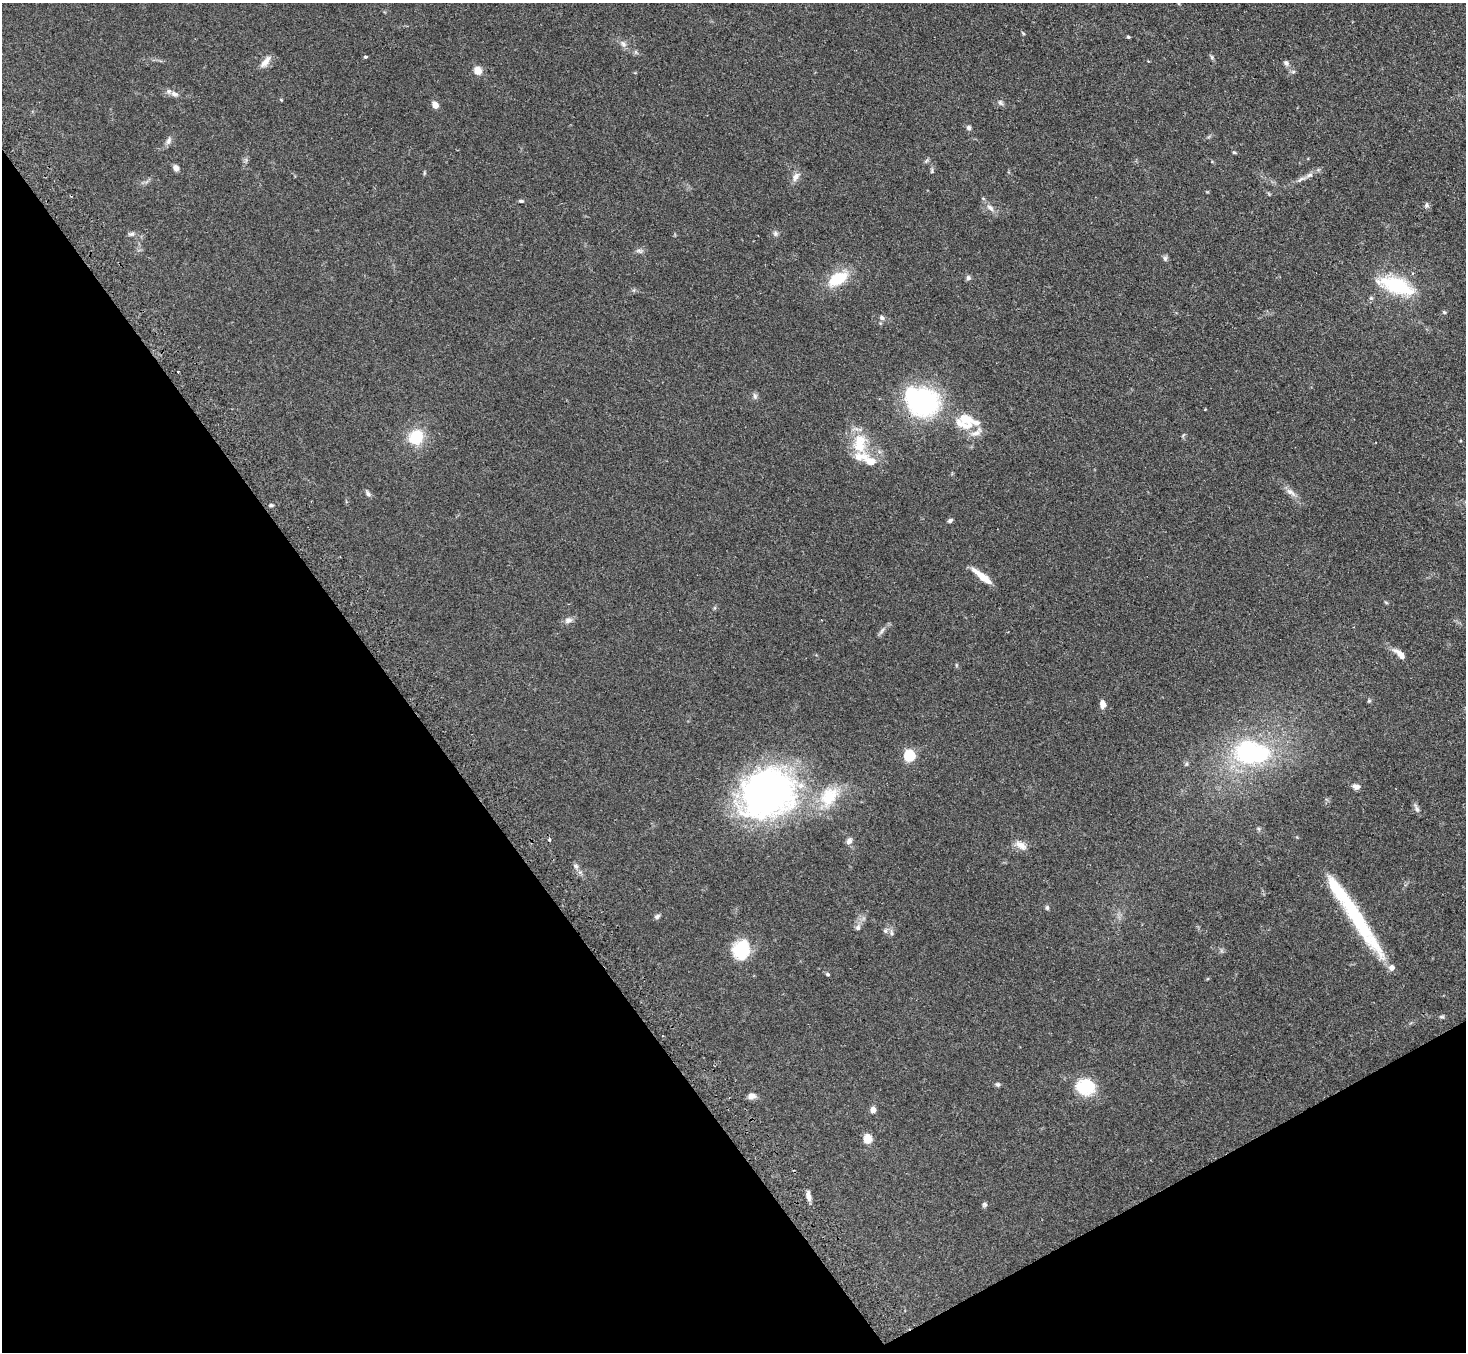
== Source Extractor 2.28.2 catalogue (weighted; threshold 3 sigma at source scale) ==
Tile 14 of 4 x 4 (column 2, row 4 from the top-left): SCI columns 1496-2959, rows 313-1662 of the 5918 x 5887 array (HDU 1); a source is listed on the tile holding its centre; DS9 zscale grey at full resolution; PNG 1468 x 1354 px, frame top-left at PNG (2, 3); no overlay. Shown black and unused: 32% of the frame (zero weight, under 2 of 3 exposures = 3% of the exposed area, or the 3 px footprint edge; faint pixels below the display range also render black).
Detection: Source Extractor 2.28.2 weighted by HDU 2 'WHT'; one run over the whole footprint, this tile lists its part. Background 0.0937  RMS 0.0062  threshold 0.0281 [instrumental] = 3 sigma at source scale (4.5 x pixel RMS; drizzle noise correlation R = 1.50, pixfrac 1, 0.05/0.05 arcsec/px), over >= 5 px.
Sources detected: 95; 2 inside a brighter object's white glare — not listed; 10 inside a brighter listed object's ellipse — not listed separately; the other 83 listed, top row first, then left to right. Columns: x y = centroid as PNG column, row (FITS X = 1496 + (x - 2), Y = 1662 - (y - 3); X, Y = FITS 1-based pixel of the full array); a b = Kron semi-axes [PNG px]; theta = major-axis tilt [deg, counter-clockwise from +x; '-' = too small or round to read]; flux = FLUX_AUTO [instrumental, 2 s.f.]
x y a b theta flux
1023 33 6 3 -45 0.61
1128 37 3 3 - 0.91
623 44 11 6 -39 2.6
636 52 7 4 -71 0.95
365 57 4 3 - 2
1212 57 7 4 -88 0.95
265 62 18 8 50 4.7
1286 63 8 6 -47 1.8
478 71 5 5 - 18
174 94 12 7 -25 2.9
281 100 4 4 - 0.54
1000 103 9 6 -51 1.6
435 105 7 5 -55 4.5
969 128 6 6 - 1.7
169 141 12 6 67 2.4
1234 152 5 4 - 0.67
926 161 6 5 - 1
176 168 6 6 - 3.1
932 171 9 3 78 1
424 173 6 3 73 0.69
796 177 13 8 54 3.7
1301 179 15 6 21 2.7
1269 194 6 3 -71 0.64
521 201 6 4 -9 0.98
1426 205 8 6 82 1.4
990 208 12 7 -43 3.5
775 233 7 6 - 1.6
131 234 10 5 12 1.5
639 251 10 5 -16 1.7
1165 258 8 6 -89 1.4
968 278 7 6 - 1.5
838 279 23 12 32 22
1396 285 46 19 -19 39
1371 298 6 6 - 1.1
1444 312 5 4 - 0.84
882 318 8 6 -28 1.7
178 371 3 2 - 0.45
755 396 9 6 -80 1.7
924 403 37 32 36 74
1205 409 3 2 - 0.39
966 419 23 16 -27 13
1183 435 8 3 45 0.66
416 437 16 15 - 20
860 446 23 20 -87 18
1291 492 18 7 -36 3.9
368 493 10 5 -48 1.5
271 505 5 4 - 0.91
950 521 6 5 - 1.4
982 576 24 6 -39 10
1386 602 6 4 -4 0.65
568 620 11 8 16 2.9
882 631 13 5 58 1.9
1399 654 21 7 -41 5.1
956 665 6 4 -72 0.68
1369 701 6 5 - 0.78
1102 704 10 6 90 3.3
1247 751 25 22 58 58
909 756 6 5 - 62
1186 764 6 5 - 0.9
1356 786 11 7 -8 2.8
767 793 62 51 26 210
829 797 33 22 55 24
1416 808 14 5 -66 2
549 840 4 3 - 1
849 841 9 7 62 2.4
1021 845 18 10 -33 4.8
576 866 7 6 - 1.6
1047 908 7 5 -90 1.1
657 916 7 6 - 1.5
1356 918 96 14 -57 57
858 927 9 7 75 2.2
886 931 8 7 - 1.6
891 932 10 5 -88 1.7
741 950 22 18 74 23
827 974 5 4 - 0.94
1442 1017 7 5 -13 1
998 1084 7 6 - 1.2
1085 1087 24 20 -9 22
751 1096 9 7 4 3.4
873 1110 5 4 - 6.4
868 1139 5 5 - 24
808 1196 13 5 -80 3.2
984 1205 7 6 - 1.2
Overlapping masked pixels (flux is a lower limit): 1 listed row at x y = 924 403